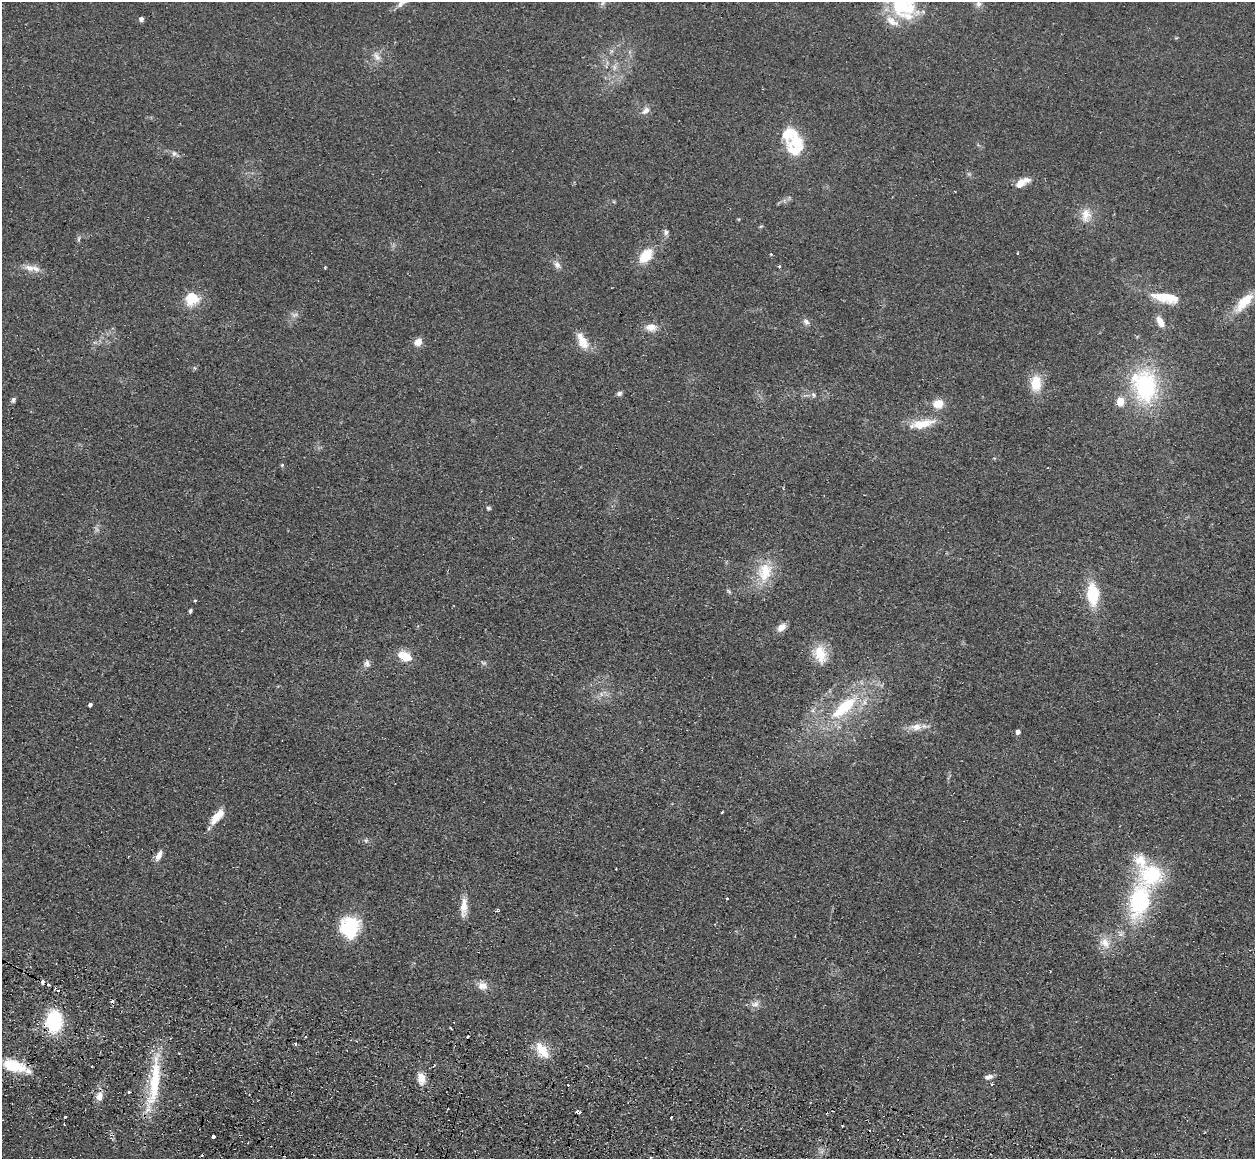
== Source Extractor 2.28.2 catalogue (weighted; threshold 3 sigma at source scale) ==
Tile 6 of 4 x 4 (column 2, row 2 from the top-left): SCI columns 1269-2521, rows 2651-3807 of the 5043 x 5143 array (HDU 1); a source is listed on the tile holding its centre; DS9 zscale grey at full resolution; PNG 1257 x 1161 px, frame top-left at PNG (2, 2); no overlay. Shown black and unused: <1% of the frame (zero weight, under 2 of 3 exposures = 3% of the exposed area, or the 3 px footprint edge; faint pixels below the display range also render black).
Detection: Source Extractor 2.28.2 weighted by HDU 2 'WHT'; one run over the whole footprint, this tile lists its part. Background 0.0726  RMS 0.0098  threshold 0.044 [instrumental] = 3 sigma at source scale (4.5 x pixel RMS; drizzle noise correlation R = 1.50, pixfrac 1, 0.05/0.05 arcsec/px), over >= 5 px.
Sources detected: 104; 1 too faint to see at this stretch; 14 cosmic-ray / hot-pixel residue — not listed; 9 inside a brighter listed object's ellipse — not listed separately; the other 80 listed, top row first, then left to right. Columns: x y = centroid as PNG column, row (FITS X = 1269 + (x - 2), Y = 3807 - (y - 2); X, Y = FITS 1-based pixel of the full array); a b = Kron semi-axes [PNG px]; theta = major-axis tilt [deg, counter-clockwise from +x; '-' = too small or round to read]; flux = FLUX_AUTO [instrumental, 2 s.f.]
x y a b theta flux
603 2 12 5 65 3.2
978 4 9 8 - 4.1
904 5 29 19 -52 43
141 19 5 4 - 4.1
892 21 22 11 -35 14
1176 38 5 3 - 0.85
377 56 16 8 -59 6.7
614 67 9 4 82 3.2
645 111 13 7 41 5.4
794 150 28 25 -21 29
174 154 10 7 -40 3.6
1022 182 19 8 29 12
1086 215 20 13 79 13
761 226 6 3 19 1.1
666 232 8 6 -89 3
79 239 8 4 81 1.9
646 256 18 12 51 23
557 265 10 8 -58 4.9
780 266 4 4 - 1.8
29 268 18 8 -18 9.1
1166 298 37 12 -9 30
192 299 19 17 25 23
1244 302 33 13 48 24
806 322 9 6 -34 3.7
1160 322 14 7 -62 9.4
651 327 13 9 2 8.9
582 341 24 11 -63 14
418 342 8 7 - 9
1036 383 21 13 88 21
1145 386 37 27 -76 120
619 393 7 6 - 2.7
813 395 8 5 -43 2.5
13 400 8 5 76 2.4
1120 401 10 9 - 11
938 404 9 8 - 16
922 424 31 10 12 24
282 465 5 4 - 1.2
783 488 4 2 - 0.8
488 508 5 5 - 1.7
765 571 26 19 76 32
728 591 7 4 -37 1.6
1093 594 24 12 -86 41
195 600 3 3 - 1.5
190 611 5 3 - 1.7
781 627 11 7 46 8
820 654 21 14 -75 25
405 656 15 9 -24 19
367 663 10 8 -85 4.1
601 694 7 4 -72 2.2
90 705 4 4 - 4.6
844 707 40 14 41 60
916 727 16 10 2 10
1018 732 4 4 - 5.6
722 812 3 2 - 0.96
217 817 22 8 50 15
159 855 13 6 63 7.1
1140 861 23 17 -70 21
727 898 3 3 - 1.8
1139 901 38 21 77 110
464 907 26 8 87 12
498 910 4 4 - 1.8
350 925 24 20 30 48
1105 942 16 12 -61 13
42 982 4 3 - 6.1
483 986 12 10 -24 8
756 1004 11 7 34 4.9
54 1021 17 11 86 86
295 1044 3 2 - 2.7
542 1050 17 9 -54 23
14 1066 31 12 -17 42
989 1077 10 5 10 4.3
421 1078 12 9 -79 12
154 1082 59 14 83 58
99 1097 11 7 78 8
577 1112 4 3 - 8.3
65 1117 3 3 - 1.7
671 1117 3 3 - 2.5
213 1137 4 3 - 13
248 1142 3 2 - 1.1
650 1157 2 2 - 1.2
Overlapping masked pixels (flux is a lower limit): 4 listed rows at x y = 42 982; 54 1021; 14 1066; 154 1082
Isophote crosses this tile's border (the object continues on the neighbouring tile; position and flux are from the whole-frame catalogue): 2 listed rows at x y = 603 2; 904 5